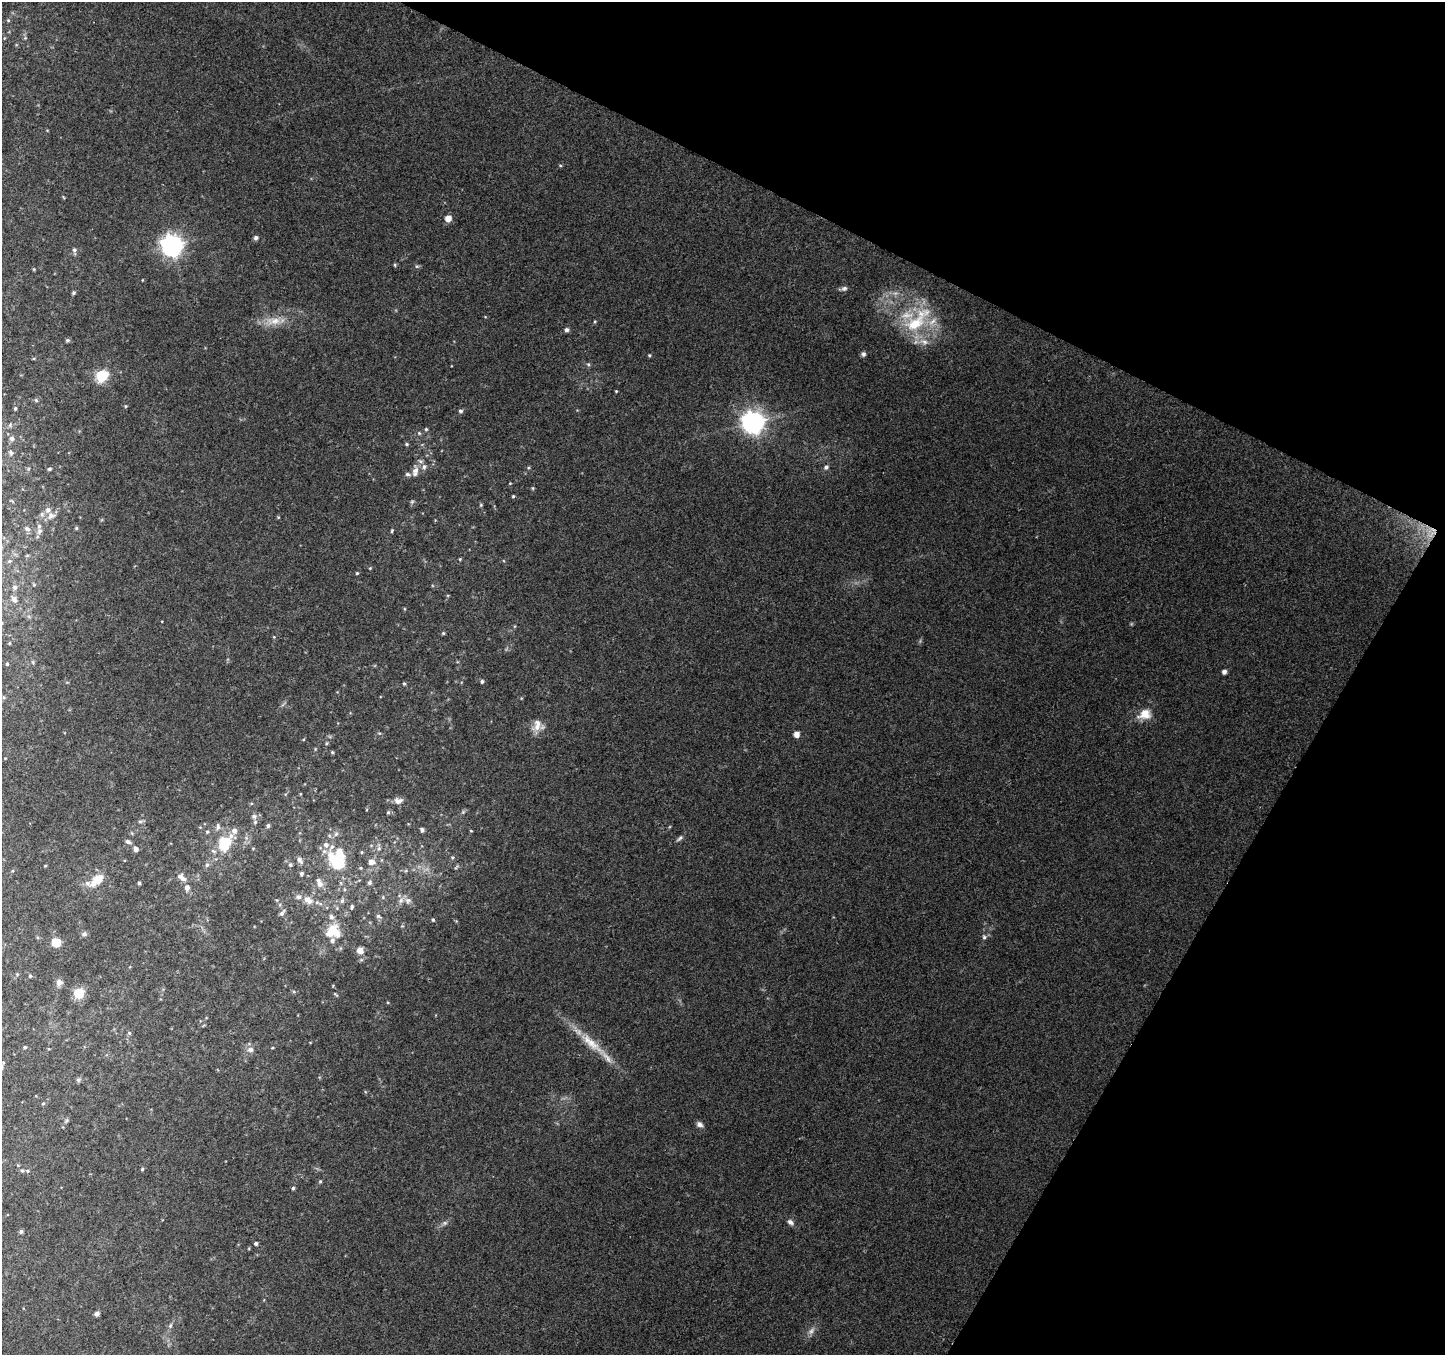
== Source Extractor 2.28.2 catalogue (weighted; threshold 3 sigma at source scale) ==
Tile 8 of 4 x 4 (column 4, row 2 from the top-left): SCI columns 4337-5779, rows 2970-4322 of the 5779 x 5873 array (HDU 1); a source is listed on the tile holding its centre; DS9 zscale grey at full resolution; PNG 1447 x 1357 px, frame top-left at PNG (2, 2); no overlay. Shown black and unused: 25% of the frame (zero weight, under 2 of 3 exposures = <1% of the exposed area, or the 3 px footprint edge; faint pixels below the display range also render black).
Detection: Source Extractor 2.28.2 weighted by HDU 2 'WHT'; one run over the whole footprint, this tile lists its part. Background 0.184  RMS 0.0099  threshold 0.0444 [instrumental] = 3 sigma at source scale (4.5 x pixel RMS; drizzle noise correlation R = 1.50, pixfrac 1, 0.0396/0.0396 arcsec/px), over >= 5 px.
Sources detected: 159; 4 too faint to see at this stretch — not listed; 18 inside a brighter listed object's ellipse — not listed separately; the other 137 listed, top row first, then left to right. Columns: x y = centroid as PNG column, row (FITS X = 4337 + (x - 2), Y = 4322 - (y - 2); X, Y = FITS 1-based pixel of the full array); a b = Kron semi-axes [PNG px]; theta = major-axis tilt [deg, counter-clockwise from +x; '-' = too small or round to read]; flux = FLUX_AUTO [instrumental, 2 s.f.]
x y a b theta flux
8 20 5 3 - 0.93
560 165 5 3 - 0.94
448 218 5 5 - 9.9
256 238 6 5 - 2.4
171 245 8 8 - 660
74 250 9 5 -86 2.6
395 265 5 3 - 1.2
417 266 6 4 0 1.5
34 269 4 4 - 0.95
844 288 8 6 16 2.8
73 293 5 4 - 1.6
273 321 25 11 2 16
915 323 48 18 42 50
566 330 5 5 - 2.8
67 340 5 5 - 1.8
924 342 14 8 -19 8.6
863 354 6 6 - 2.5
649 355 4 4 - 1.1
588 364 5 4 - 1.5
102 376 6 6 - 93
616 391 3 3 - 0.89
36 400 6 4 -45 1.4
125 406 5 3 - 0.99
15 409 5 4 - 1.4
461 411 5 5 - 2.3
753 422 8 8 - 770
10 425 7 5 49 2.1
426 429 5 5 - 1.3
419 433 6 5 - 1.7
12 439 7 7 - 3.4
407 444 5 4 - 1.4
11 453 8 6 -65 2.5
424 467 8 7 - 4.2
826 467 7 5 50 2.7
528 468 5 3 - 1.1
49 469 4 4 - 1.9
415 471 17 8 83 7.7
510 483 4 3 - 0.75
533 488 6 4 -89 1.2
513 496 4 4 - 1.2
412 502 6 5 - 1.6
481 505 5 4 - 1.1
51 515 12 9 14 6
76 528 5 4 - 1.2
27 529 8 6 -22 2.8
40 531 7 6 - 2.6
392 531 5 4 - 1.2
460 559 4 4 - 0.99
9 561 5 5 - 1.2
370 568 4 3 - 0.85
357 573 4 4 - 1
15 587 6 6 - 2.3
14 600 7 6 - 3.3
443 633 5 4 - 1.2
274 637 5 3 - 0.85
9 643 4 3 - 0.75
33 662 6 3 74 1.2
7 664 4 3 - 0.88
1224 672 4 4 - 4
482 681 5 4 - 2.2
404 684 5 4 - 1.3
1145 714 17 12 15 15
537 727 16 12 34 10
379 733 5 3 - 1.1
796 734 5 5 - 7.3
326 743 5 3 - 1.3
332 752 4 4 - 1.3
398 801 12 8 9 5.9
388 812 6 5 - 1.6
463 812 5 5 - 1.4
254 816 7 6 - 3
140 821 6 5 - 1.7
268 826 5 5 - 2
218 827 9 6 83 3.3
422 830 5 4 - 2.6
471 831 4 2 - 0.69
207 832 5 4 - 1.5
336 834 7 5 45 2.6
680 838 11 5 46 2.4
128 842 7 5 -25 2.8
224 844 18 15 62 35
136 849 5 5 - 4.4
379 849 7 6 - 3.1
362 852 5 4 - 1.2
452 857 5 3 - 1.1
299 860 10 6 -51 4.1
337 862 28 18 -51 51
371 862 8 6 -5 6.6
207 865 6 6 - 2.5
290 865 6 5 - 1.9
45 866 3 3 - 0.86
301 873 6 5 - 2
183 878 12 7 -61 5
99 879 8 7 - 17
369 882 7 5 48 2.3
87 883 12 7 -32 4.8
139 883 4 3 - 1.5
320 884 8 8 - 5.8
344 889 6 3 -71 1.3
298 897 8 7 - 3.7
408 900 10 7 -3 4.1
309 901 9 9 - 6.6
342 901 6 6 - 2.6
352 907 7 4 72 1.8
282 913 10 5 50 3.2
379 916 8 5 -26 2.3
433 920 4 3 - 1.2
331 931 21 12 56 20
84 934 7 6 - 2.7
984 937 7 6 - 2.2
56 942 6 5 - 40
360 951 11 9 -41 5.6
17 974 4 4 - 0.98
30 976 4 4 - 1.3
59 982 9 8 - 4.4
79 993 6 6 - 66
335 994 7 3 -35 1.1
129 1033 5 5 - 1.6
591 1043 52 11 -40 30
25 1047 4 3 - 1.4
272 1048 4 3 - 0.85
250 1050 7 7 - 4.6
78 1080 6 6 - 2.1
43 1103 5 3 - 1.1
66 1121 7 4 59 1.7
700 1124 9 6 -27 3.8
142 1169 5 4 - 1.3
22 1171 5 4 - 1.6
28 1171 5 4 - 1.3
320 1181 5 4 - 1.3
293 1188 4 4 - 1.5
790 1222 9 6 -38 3.6
445 1223 7 6 - 2.6
21 1231 6 5 - 1.9
256 1243 4 4 - 2.2
97 1314 5 4 - 4
170 1325 7 5 69 2.1
Isophote crosses this tile's border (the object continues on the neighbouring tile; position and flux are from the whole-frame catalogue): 1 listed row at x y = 11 453